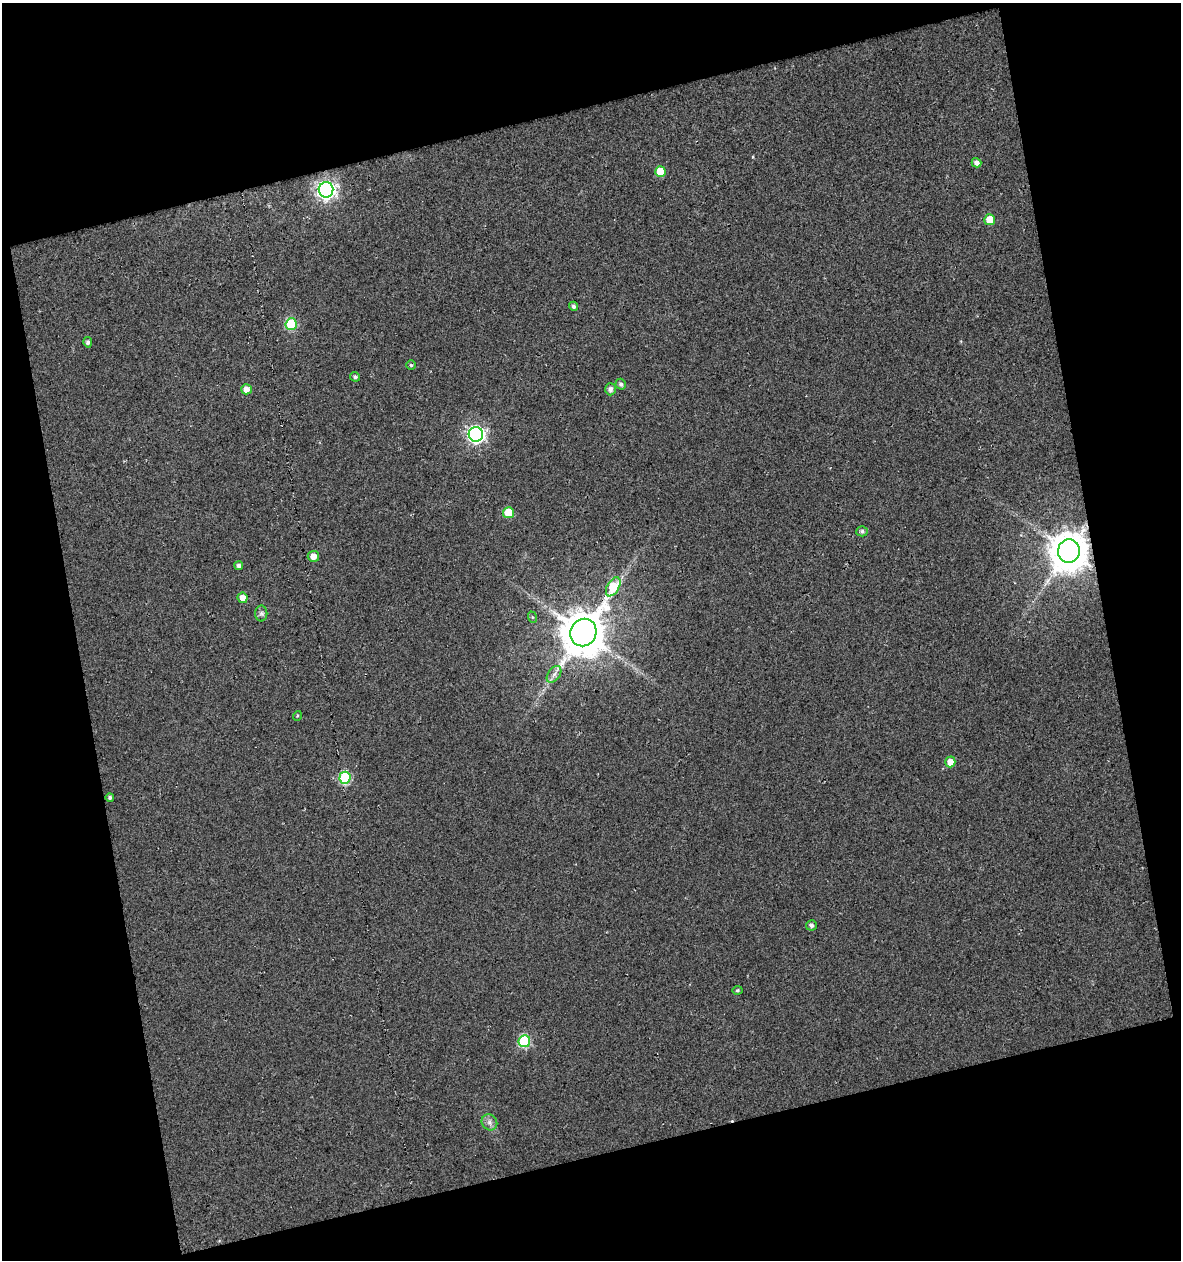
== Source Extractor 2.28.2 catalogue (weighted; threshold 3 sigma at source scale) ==
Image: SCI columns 21-1199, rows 1-1258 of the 1214 x 1258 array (HDU 1 of 3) = the unmasked area's bounding box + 8 px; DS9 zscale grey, full resolution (1 PNG px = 1 image px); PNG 1183 x 1262 px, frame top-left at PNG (2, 3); each listed source drawn as its Kron ellipse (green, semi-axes under 4 px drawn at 4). Shown black and unused: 30% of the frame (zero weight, under 3 of 5 exposures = <1% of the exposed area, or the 3 px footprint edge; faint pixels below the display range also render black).
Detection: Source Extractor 2.28.2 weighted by HDU 2 'WHT'. Background 0.0116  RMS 0.013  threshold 0.058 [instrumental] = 3 sigma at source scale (4.5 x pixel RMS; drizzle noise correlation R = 1.50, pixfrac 1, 0.0396/0.0396 arcsec/px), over >= 5 px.
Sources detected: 33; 1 cosmic-ray / hot-pixel residue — neither listed nor drawn; the other 32 listed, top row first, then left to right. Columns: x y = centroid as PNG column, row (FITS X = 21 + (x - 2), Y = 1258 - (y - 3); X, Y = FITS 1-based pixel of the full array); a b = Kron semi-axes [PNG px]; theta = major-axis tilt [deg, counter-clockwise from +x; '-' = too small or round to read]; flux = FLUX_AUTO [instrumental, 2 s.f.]
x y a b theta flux
976 163 5 4 - 6.5
660 172 5 5 - 33
326 190 7 7 - 570
990 220 5 5 - 23
573 306 5 4 - 3
291 324 6 5 - 90
88 342 5 4 - 3.4
411 365 5 4 - 1.9
355 377 5 4 - 2.7
621 384 5 5 - 3.8
246 389 5 5 - 9
610 389 6 5 - 5.3
476 434 7 7 - 430
508 513 5 5 - 36
862 531 5 5 - 3.3
1069 551 11 11 - 3500
313 556 6 5 - 10
239 566 4 4 - 4.6
613 587 10 6 61 67
243 598 5 5 - 13
261 613 8 6 89 3.6
532 617 6 3 -71 1.6
583 632 14 12 61 4600
554 674 9 6 54 5.1
297 716 5 3 - 1.3
950 762 5 5 - 14
345 778 6 5 - 110
110 797 4 4 - 2.9
811 925 5 5 - 3.4
737 990 5 4 - 2.2
524 1041 6 6 - 110
489 1122 8 7 - 5.3
Overlapping masked pixels (flux is a lower limit): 1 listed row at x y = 1069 551